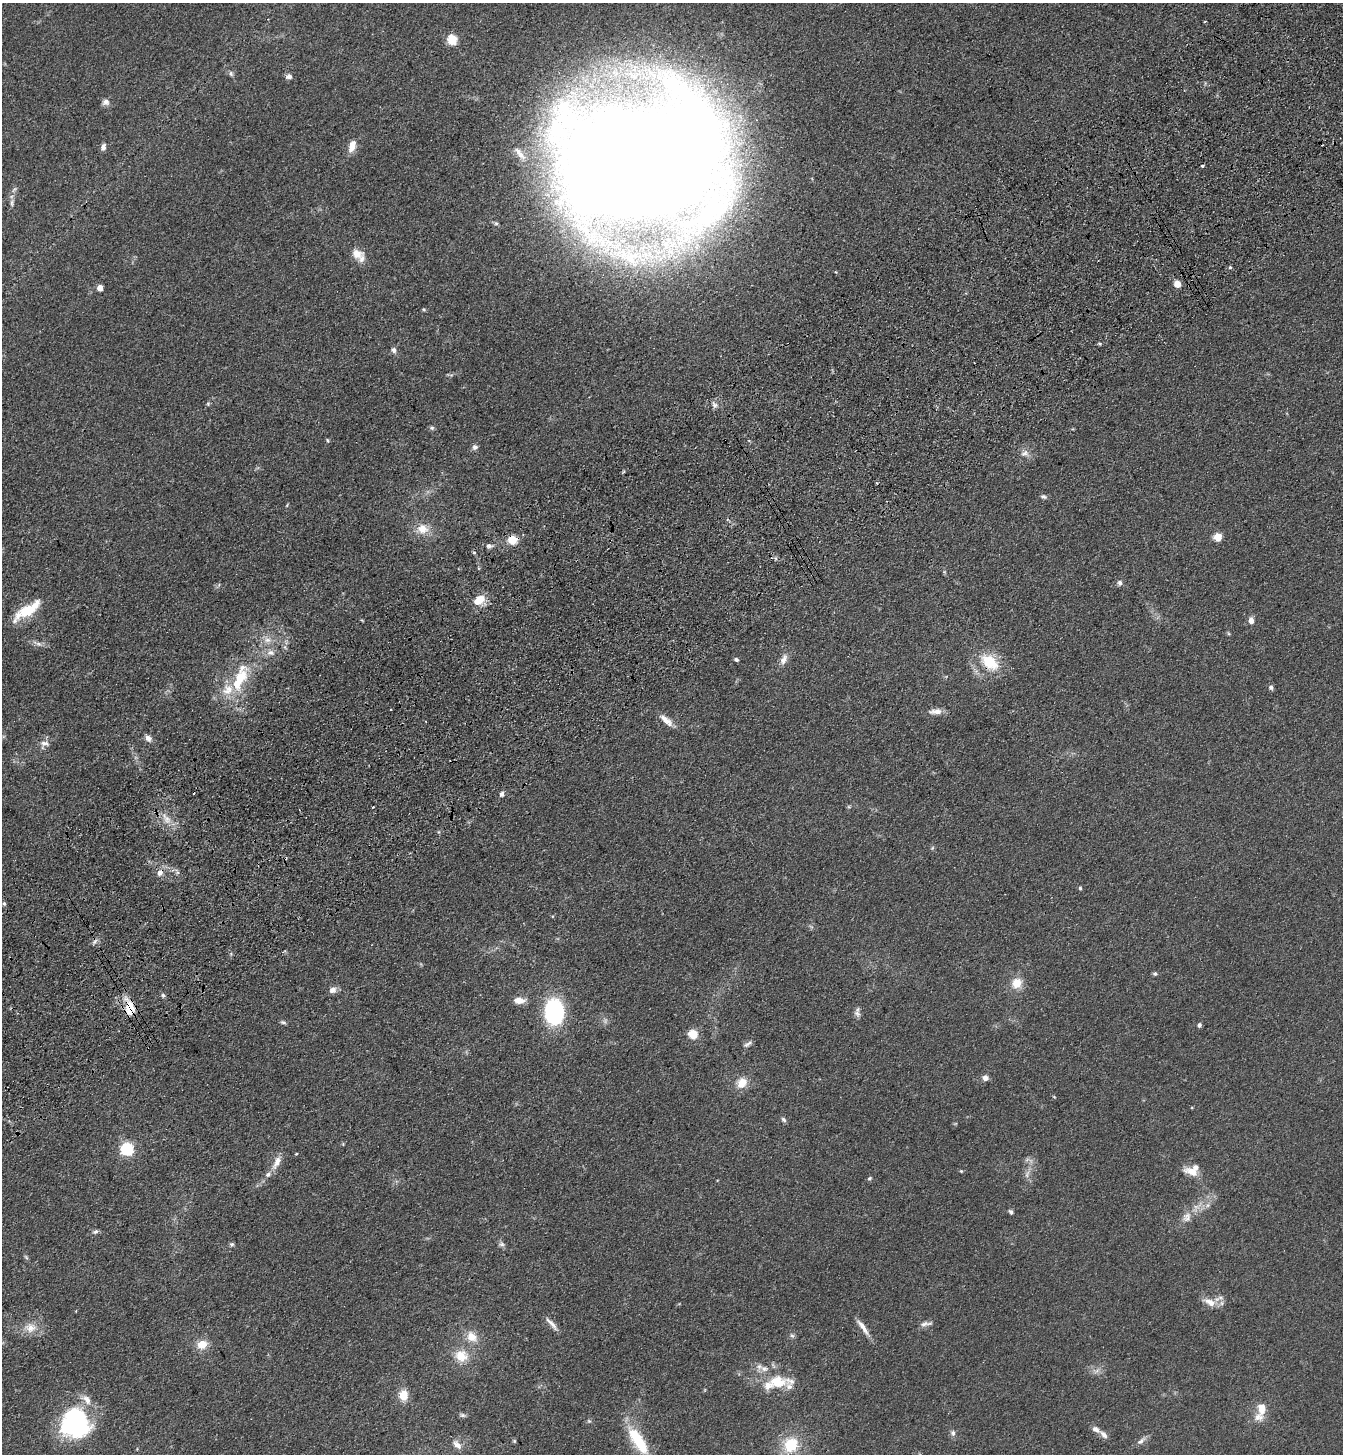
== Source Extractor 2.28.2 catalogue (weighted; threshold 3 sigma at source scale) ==
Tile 10 of 4 x 4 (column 2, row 3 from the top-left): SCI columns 1574-2914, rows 1557-3008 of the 5963 x 6017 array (HDU 1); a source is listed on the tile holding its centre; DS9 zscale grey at full resolution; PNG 1345 x 1456 px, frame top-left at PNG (2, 3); no overlay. Shown black and unused: <1% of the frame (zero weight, under 3 of 4 exposures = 6% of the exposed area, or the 3 px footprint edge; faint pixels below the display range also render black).
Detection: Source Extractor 2.28.2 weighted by HDU 2 'WHT'; one run over the whole footprint, this tile lists its part. Background 0.0855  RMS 0.0086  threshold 0.0385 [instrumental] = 3 sigma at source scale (4.5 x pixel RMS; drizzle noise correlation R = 1.50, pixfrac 1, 0.05/0.05 arcsec/px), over >= 5 px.
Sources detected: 127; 3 cosmic-ray / hot-pixel residue — not listed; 15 inside a brighter listed object's ellipse — not listed separately; the other 109 listed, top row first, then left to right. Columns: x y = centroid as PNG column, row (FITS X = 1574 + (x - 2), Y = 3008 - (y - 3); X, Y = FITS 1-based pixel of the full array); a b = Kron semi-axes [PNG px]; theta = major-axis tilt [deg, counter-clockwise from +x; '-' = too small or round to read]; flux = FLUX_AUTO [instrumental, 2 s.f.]
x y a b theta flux
452 39 5 5 - 61
231 74 7 4 -46 1.8
289 76 8 6 4 3.2
106 102 10 8 3 3.7
352 146 14 8 73 8.9
103 147 9 6 76 3.3
645 160 132 86 11 3500
1202 166 4 3 - 0.92
14 189 10 4 56 2
12 203 12 5 81 3
357 253 15 11 -13 9.5
630 259 18 13 -41 16
1230 267 5 4 - 1.1
1177 284 5 4 - 20
100 288 5 4 - 11
1099 344 6 3 -19 1.1
394 350 7 6 - 3.1
208 404 5 5 - 1.3
714 405 10 7 -57 3.3
432 428 6 6 - 1.7
327 440 6 4 -72 1
475 447 7 6 - 2.8
1025 453 12 9 18 5.3
1044 497 8 5 -18 2
287 505 5 3 - 0.8
422 529 16 14 -8 13
1218 537 5 5 - 33
512 540 7 7 - 17
489 546 8 6 -7 2.8
474 552 5 3 - 0.92
775 558 6 4 -70 1.3
1120 583 8 6 -90 2.4
479 600 13 11 22 15
27 610 35 10 34 27
1251 620 7 6 - 5.4
267 640 11 8 -19 5.9
38 644 10 6 -18 3.4
285 647 7 4 -55 1.6
271 653 12 8 -7 5.6
784 659 15 8 67 6.1
736 660 5 4 - 1.7
989 662 24 15 -42 29
238 682 27 14 75 29
1271 687 6 5 - 2.1
391 709 3 3 - 2.1
936 711 17 6 1 6.3
666 720 21 7 -39 7.7
148 738 9 7 -44 4.3
44 743 13 7 -6 4.7
502 794 7 5 74 2.7
167 819 18 10 -54 10
932 848 6 4 46 1.1
160 873 11 7 56 5.3
1080 888 5 4 - 1.2
4 903 5 4 - 1.4
553 916 4 3 - 0.7
94 942 11 5 52 2.5
1155 974 6 5 - 1.5
1017 983 12 11 - 13
332 990 10 8 36 4.2
163 995 6 5 - 1.7
519 1000 13 7 -1 7.9
129 1007 26 12 -75 17
554 1012 18 13 -86 130
857 1014 11 8 -58 3.2
283 1022 8 5 -10 1.7
1199 1025 5 4 - 2.1
693 1034 5 5 - 46
748 1044 13 5 30 2.7
985 1078 6 6 - 4.5
742 1083 13 11 49 12
1054 1097 5 3 - 0.74
784 1120 8 5 -45 2
127 1149 6 6 - 140
296 1154 3 3 - 0.79
277 1162 20 8 64 8
961 1171 4 4 - 0.88
1192 1172 20 8 -21 11
1027 1174 12 5 70 3.8
869 1178 6 4 40 1.3
1195 1208 15 9 59 8
1011 1212 6 5 - 1.8
95 1232 8 5 20 2
232 1244 6 5 - 1.8
501 1244 9 6 -17 2.4
26 1257 7 4 -46 1.3
1209 1302 20 9 -25 9.1
552 1324 23 5 -49 5
926 1324 17 6 9 3.8
863 1327 24 6 -55 7.5
30 1328 18 13 -4 12
792 1336 8 5 -60 2
472 1337 15 11 -44 12
202 1344 12 10 19 12
461 1356 16 14 -13 17
1097 1371 10 6 27 3.6
778 1382 24 17 -4 25
403 1395 13 10 88 12
1262 1408 18 11 89 11
463 1415 10 5 -9 2
589 1421 6 5 - 1.3
75 1424 31 29 -78 110
1096 1429 10 7 -33 4.3
953 1433 8 7 - 2.7
514 1441 5 4 - 1.1
638 1441 38 13 -57 43
1141 1441 15 6 41 4
457 1445 14 8 -48 5.9
791 1445 19 18 - 29
Overlapping masked pixels (flux is a lower limit): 6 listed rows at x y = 645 160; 512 540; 989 662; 160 873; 129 1007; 554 1012
Isophote crosses this tile's border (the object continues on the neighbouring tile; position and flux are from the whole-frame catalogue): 2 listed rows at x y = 645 160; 638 1441